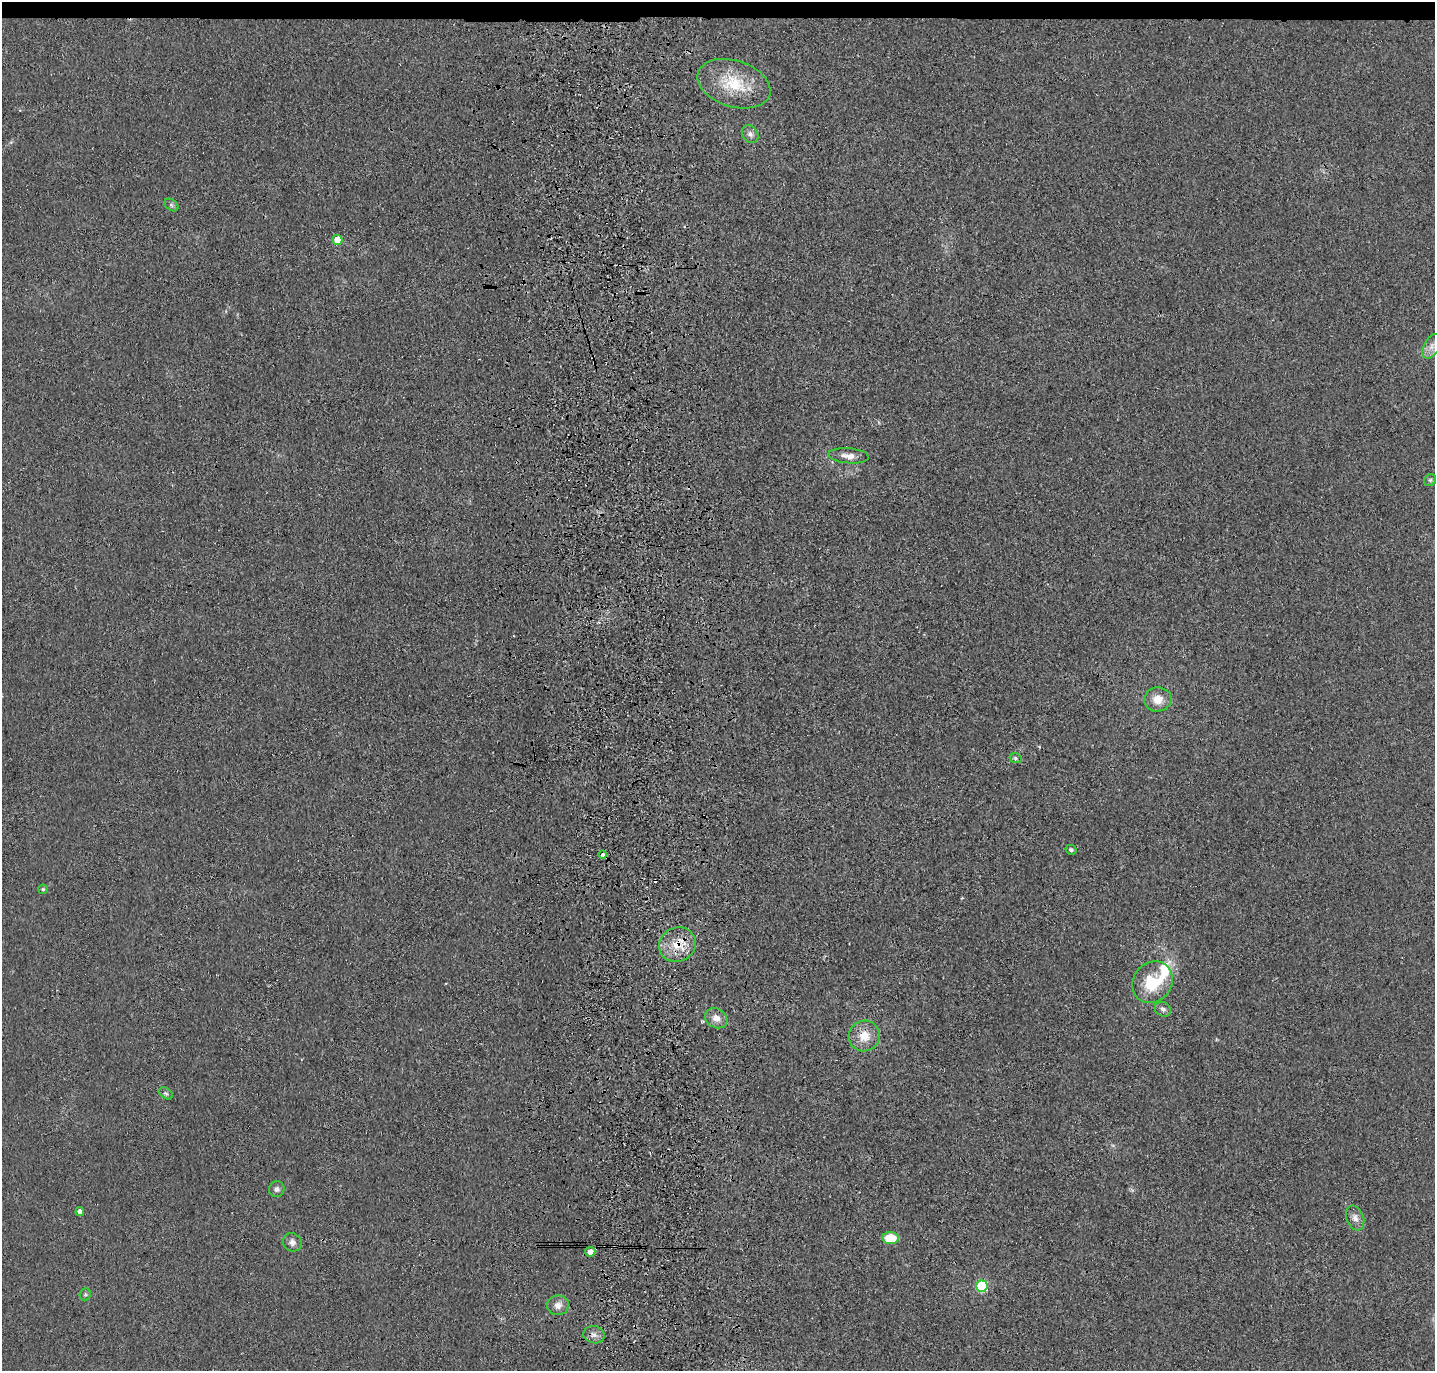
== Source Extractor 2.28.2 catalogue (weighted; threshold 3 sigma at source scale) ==
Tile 2 of 3 x 3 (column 2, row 1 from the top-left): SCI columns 1548-2980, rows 2855-4223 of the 4528 x 4340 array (HDU 1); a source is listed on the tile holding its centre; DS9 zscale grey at full resolution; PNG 1437 x 1373 px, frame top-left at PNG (2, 2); each listed source drawn as its Kron ellipse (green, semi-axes under 4 px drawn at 4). Shown black and unused: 2% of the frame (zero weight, under 3 of 4 exposures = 6% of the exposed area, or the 3 px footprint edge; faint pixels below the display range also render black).
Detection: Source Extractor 2.28.2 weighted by HDU 2 'WHT'; one run over the whole footprint, this tile lists its part. Background 0.0236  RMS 0.0056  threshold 0.0254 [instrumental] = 3 sigma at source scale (4.5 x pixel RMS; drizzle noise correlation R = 1.50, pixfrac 1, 0.05/0.05 arcsec/px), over >= 5 px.
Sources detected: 31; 2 cosmic-ray / hot-pixel residue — neither listed nor drawn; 1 inside a brighter listed object's ellipse — not listed separately; the other 28 listed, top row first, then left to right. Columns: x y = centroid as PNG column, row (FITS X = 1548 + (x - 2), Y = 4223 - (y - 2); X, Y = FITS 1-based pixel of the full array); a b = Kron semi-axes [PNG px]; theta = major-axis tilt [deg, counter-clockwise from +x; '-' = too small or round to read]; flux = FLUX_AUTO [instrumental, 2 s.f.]
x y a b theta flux
734 84 38 23 -18 24
750 134 10 7 -53 2.4
171 205 8 5 -37 1.2
337 240 5 5 - 12
1432 346 13 7 61 4.4
849 456 20 7 -5 4.9
1430 480 6 5 - 1.2
1158 699 13 12 - 7.4
1016 758 6 5 - 0.96
1071 850 5 4 - 1.2
603 854 4 3 - 3.4
43 889 4 4 - 0.72
677 945 19 17 27 13
1152 982 22 19 53 22
1163 1009 8 7 - 2.1
716 1018 12 9 -31 4.6
864 1036 15 15 - 9.7
166 1093 8 5 -35 1.2
277 1189 8 7 - 1.9
80 1212 4 4 - 3.1
1355 1218 13 8 -69 3.4
890 1238 8 6 1 17
292 1242 10 8 -43 2.7
590 1252 5 5 - 6.4
982 1286 6 5 - 60
85 1294 6 5 - 1.1
558 1305 11 10 - 4.1
594 1335 11 8 -12 3.2
Overlapping masked pixels (flux is a lower limit): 1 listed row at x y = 677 945